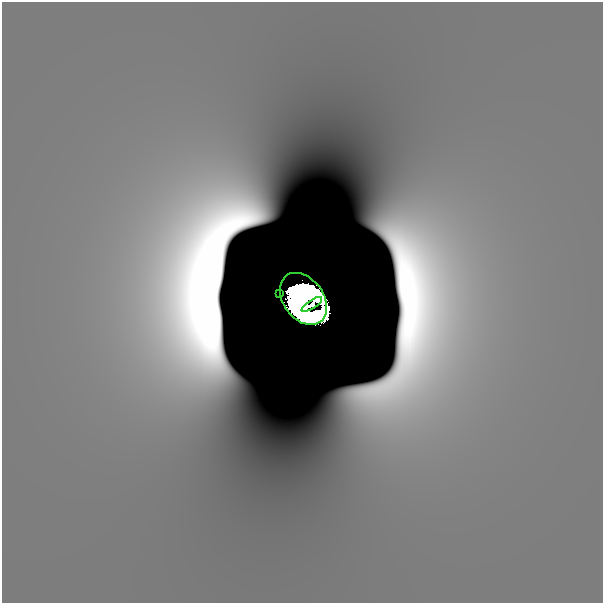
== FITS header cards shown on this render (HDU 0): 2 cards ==
NAXIS1  =                  601
NAXIS2  =                  601

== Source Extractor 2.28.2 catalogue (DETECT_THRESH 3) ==
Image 601 x 601 px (HDU 0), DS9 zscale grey, 1 PNG px = 1 image px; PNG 605 x 605 px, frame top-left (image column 1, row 601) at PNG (2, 2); each listed source drawn as its Kron ellipse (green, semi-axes under 4 px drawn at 4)
Background 6.06e-11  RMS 5.1e-11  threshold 1.52e-10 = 3 sigma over >= 5 px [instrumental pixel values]
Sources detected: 5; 2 with non-positive FLUX_AUTO (blend fragments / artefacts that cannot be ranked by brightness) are neither listed nor drawn; the other 3 listed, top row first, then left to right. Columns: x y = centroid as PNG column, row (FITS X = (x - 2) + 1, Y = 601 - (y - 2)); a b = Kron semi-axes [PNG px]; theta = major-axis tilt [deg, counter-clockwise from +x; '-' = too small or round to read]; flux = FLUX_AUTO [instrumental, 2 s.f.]
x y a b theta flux
280 294 2 2 - 0.0031
303 299 29 20 -53 54
312 304 12 4 33 4
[2 non-positive-flux detections neither listed nor drawn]